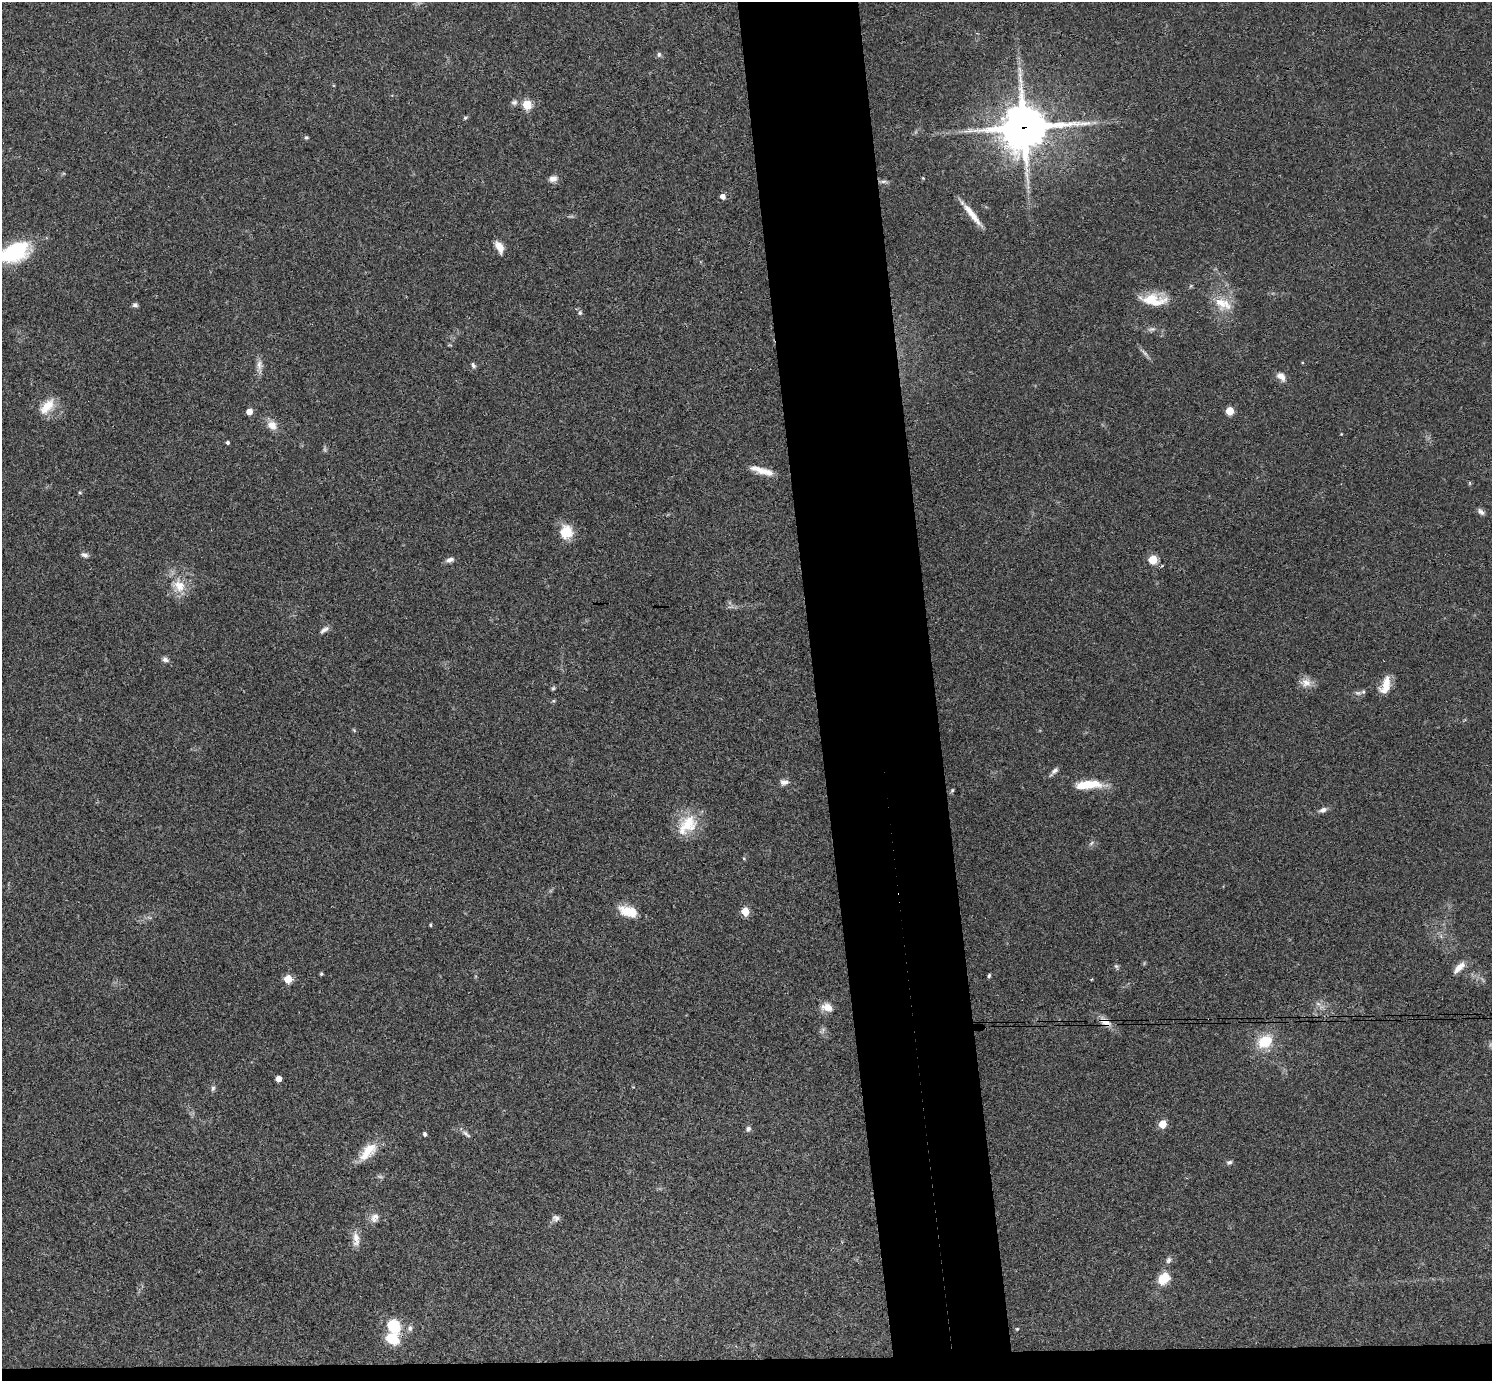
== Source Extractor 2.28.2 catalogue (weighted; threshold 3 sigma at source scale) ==
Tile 8 of 3 x 3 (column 2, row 3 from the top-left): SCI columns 1547-3036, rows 238-1616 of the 4582 x 4510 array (HDU 1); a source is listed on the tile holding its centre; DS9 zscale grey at full resolution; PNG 1494 x 1383 px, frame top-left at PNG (2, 2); no overlay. Shown black and unused: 10% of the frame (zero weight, under 3 of 4 exposures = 6% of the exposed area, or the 3 px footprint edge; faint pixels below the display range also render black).
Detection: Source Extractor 2.28.2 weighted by HDU 2 'WHT'; one run over the whole footprint, this tile lists its part. Background 0.081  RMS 0.0058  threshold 0.026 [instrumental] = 3 sigma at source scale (4.5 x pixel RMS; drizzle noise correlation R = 1.50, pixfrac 1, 0.05/0.05 arcsec/px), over >= 5 px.
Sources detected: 84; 3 too faint to see at this stretch — not listed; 2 inside a brighter listed object's ellipse — not listed separately; the other 79 listed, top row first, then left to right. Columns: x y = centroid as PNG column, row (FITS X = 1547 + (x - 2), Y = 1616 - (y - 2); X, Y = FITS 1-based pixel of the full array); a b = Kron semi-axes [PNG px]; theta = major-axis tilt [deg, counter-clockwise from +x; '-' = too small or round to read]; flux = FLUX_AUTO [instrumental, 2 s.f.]
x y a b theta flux
659 54 7 6 - 1.4
514 102 9 7 14 1.9
527 104 5 5 - 29
465 118 6 4 27 0.92
1024 127 16 15 - 2200
306 137 5 5 - 1
923 178 4 3 - 0.48
553 179 10 8 11 3.1
883 181 9 4 8 1.5
723 196 5 5 - 3.5
972 214 34 7 -52 8.7
499 247 13 7 -64 6.6
14 252 30 17 24 48
1153 300 32 12 -7 16
1223 304 26 14 -25 12
135 305 6 5 - 1.6
580 313 6 6 - 1.2
1152 329 10 5 -7 1.6
259 365 16 7 89 3.7
473 365 8 5 -59 1.4
1281 376 12 8 -49 4.2
47 406 24 12 49 10
1230 411 5 5 - 15
249 412 5 4 - 6.2
272 425 12 9 -41 5.7
1341 434 3 3 - 0.4
228 442 4 3 - 1.2
761 470 28 8 -17 7.3
1470 483 5 3 - 0.58
80 493 5 3 - 0.63
1481 512 10 6 -43 2
566 532 17 16 - 11
84 555 10 6 -21 1.8
1153 559 5 5 - 27
450 560 10 6 16 2.5
1162 566 4 4 - 0.56
179 586 20 16 -72 12
324 630 12 6 35 2.3
165 659 8 6 -40 1.9
1306 683 16 12 -7 5.3
1385 685 22 10 72 8.8
553 688 6 5 - 0.86
1358 693 10 6 -9 1.9
553 701 6 4 17 0.69
354 730 6 4 -46 0.64
1054 771 14 5 46 2.1
784 782 11 7 3 2.8
1088 785 32 10 3 15
952 790 6 5 - 0.75
1323 810 10 6 22 2.4
688 824 28 22 40 19
1091 843 8 5 46 1.4
628 911 24 12 -18 11
745 911 5 5 - 18
430 925 4 4 - 0.66
1116 966 7 5 -61 1.1
1459 967 17 7 46 5.2
321 974 3 3 - 0.88
989 976 5 4 - 0.96
288 979 5 5 - 19
827 1007 13 9 -15 6.1
1105 1022 17 9 -38 5.7
1265 1042 17 14 34 16
278 1079 5 4 - 5.6
213 1088 7 5 77 1.3
1162 1124 5 5 - 17
748 1129 8 6 72 1.5
425 1134 4 3 - 1.6
466 1134 15 5 -39 2.1
368 1151 27 13 48 12
1229 1162 7 5 16 1.4
375 1217 14 9 59 3.9
556 1218 10 9 - 2.2
356 1239 21 9 -85 5.3
1169 1260 9 7 67 1.8
1164 1279 14 10 46 11
393 1326 15 13 -54 18
410 1328 8 7 - 1.9
1017 1329 4 4 - 0.54
Overlapping masked pixels (flux is a lower limit): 2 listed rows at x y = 1024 127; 1105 1022
Isophote crosses this tile's border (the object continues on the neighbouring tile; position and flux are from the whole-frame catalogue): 1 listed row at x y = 14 252